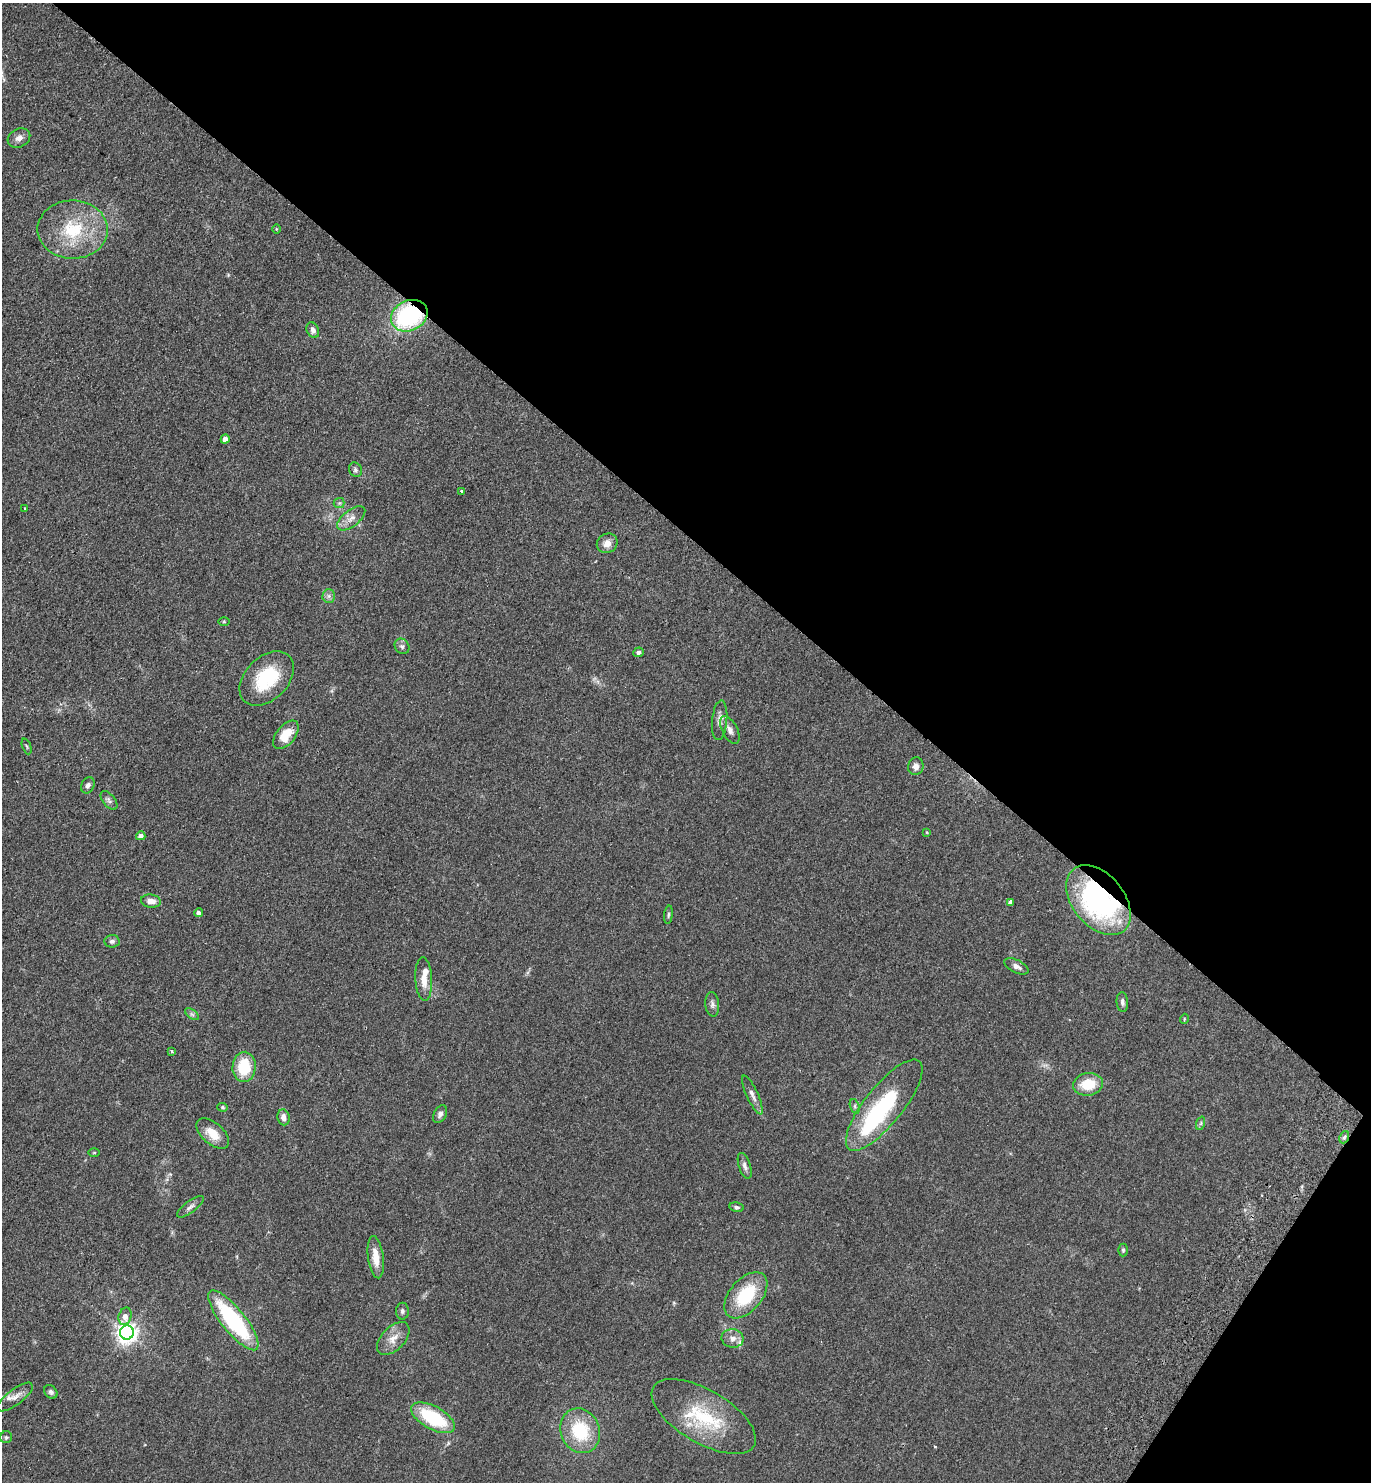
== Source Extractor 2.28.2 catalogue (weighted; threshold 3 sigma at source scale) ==
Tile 8 of 4 x 4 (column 4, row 2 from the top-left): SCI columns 4310-5678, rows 2997-4476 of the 6020 x 5993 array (HDU 1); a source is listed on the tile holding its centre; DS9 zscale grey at full resolution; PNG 1373 x 1484 px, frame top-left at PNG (2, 3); each listed source drawn as its Kron ellipse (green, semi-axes under 4 px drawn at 4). Shown black and unused: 38% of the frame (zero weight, under 2 of 3 exposures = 3% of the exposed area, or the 3 px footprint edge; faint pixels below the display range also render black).
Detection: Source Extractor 2.28.2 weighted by HDU 2 'WHT'; one run over the whole footprint, this tile lists its part. Background 0.0949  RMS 0.009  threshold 0.0403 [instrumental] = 3 sigma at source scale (4.5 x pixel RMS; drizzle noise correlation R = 1.50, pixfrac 1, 0.05/0.05 arcsec/px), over >= 5 px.
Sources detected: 74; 1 inside a brighter object's white glare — neither listed nor drawn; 4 inside a brighter listed object's ellipse — not listed separately; the other 69 listed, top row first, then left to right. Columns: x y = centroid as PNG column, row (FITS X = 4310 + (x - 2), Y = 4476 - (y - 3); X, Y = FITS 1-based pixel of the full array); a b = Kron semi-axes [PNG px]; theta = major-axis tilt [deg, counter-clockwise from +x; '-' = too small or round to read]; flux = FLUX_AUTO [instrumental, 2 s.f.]
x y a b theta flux
19 138 12 9 27 4.7
276 229 5 3 - 0.76
73 230 35 29 -1 49
409 316 19 15 27 100
313 330 8 6 -65 3
225 439 4 4 - 6.4
355 470 7 6 - 2
461 491 3 3 - 1.6
339 503 5 5 - 1.4
25 509 3 2 - 0.8
351 518 16 8 38 6.4
607 543 11 9 32 6.5
329 596 7 6 - 2.5
224 622 5 3 - 0.8
402 646 8 7 - 2.3
638 652 5 4 - 1.8
267 678 32 21 46 45
720 720 20 7 84 5.4
730 730 15 7 -63 5.2
286 735 16 9 52 18
27 746 8 2 -69 1
916 766 9 7 73 4.3
88 785 8 6 67 2.7
109 800 11 6 -51 2.6
927 832 4 3 - 0.61
141 836 4 4 - 5.1
1098 900 40 26 -51 170
151 901 10 6 -7 6.3
1010 902 4 4 - 3
198 913 4 4 - 3.1
668 915 9 3 84 1.4
112 941 7 6 - 2.5
1016 966 13 6 -26 4.4
424 979 22 8 -87 10
1122 1002 10 5 -85 2.6
712 1004 12 7 -85 3.2
192 1014 8 4 -37 1.8
1184 1019 5 3 - 0.69
171 1051 3 3 - 1.6
244 1067 15 11 85 29
1088 1084 15 11 9 20
752 1095 21 5 -65 4.7
884 1105 56 19 51 86
855 1106 7 4 -72 1.6
223 1107 5 4 - 1.1
440 1114 9 6 63 3
283 1117 8 6 -81 4.8
1201 1123 7 4 71 1.4
213 1134 19 10 -42 13
1344 1137 6 4 67 1.7
94 1152 6 4 1 0.9
745 1166 13 5 -71 3.3
190 1207 16 5 37 3.4
737 1207 7 5 -11 1.9
1123 1250 6 4 90 1.4
376 1257 21 7 -83 12
746 1295 27 16 49 44
402 1311 8 6 88 2.2
125 1316 9 6 74 6.3
233 1320 37 11 -51 93
127 1332 7 7 - 540
733 1338 11 9 -10 5.4
393 1339 20 11 46 9.5
51 1392 7 6 - 2.1
15 1397 21 8 37 6.3
704 1417 58 26 -30 57
433 1418 24 11 -29 52
580 1431 23 19 -67 43
6 1437 6 6 - 1.5
Overlapping masked pixels (flux is a lower limit): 3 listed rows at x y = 409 316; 1098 900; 1344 1137